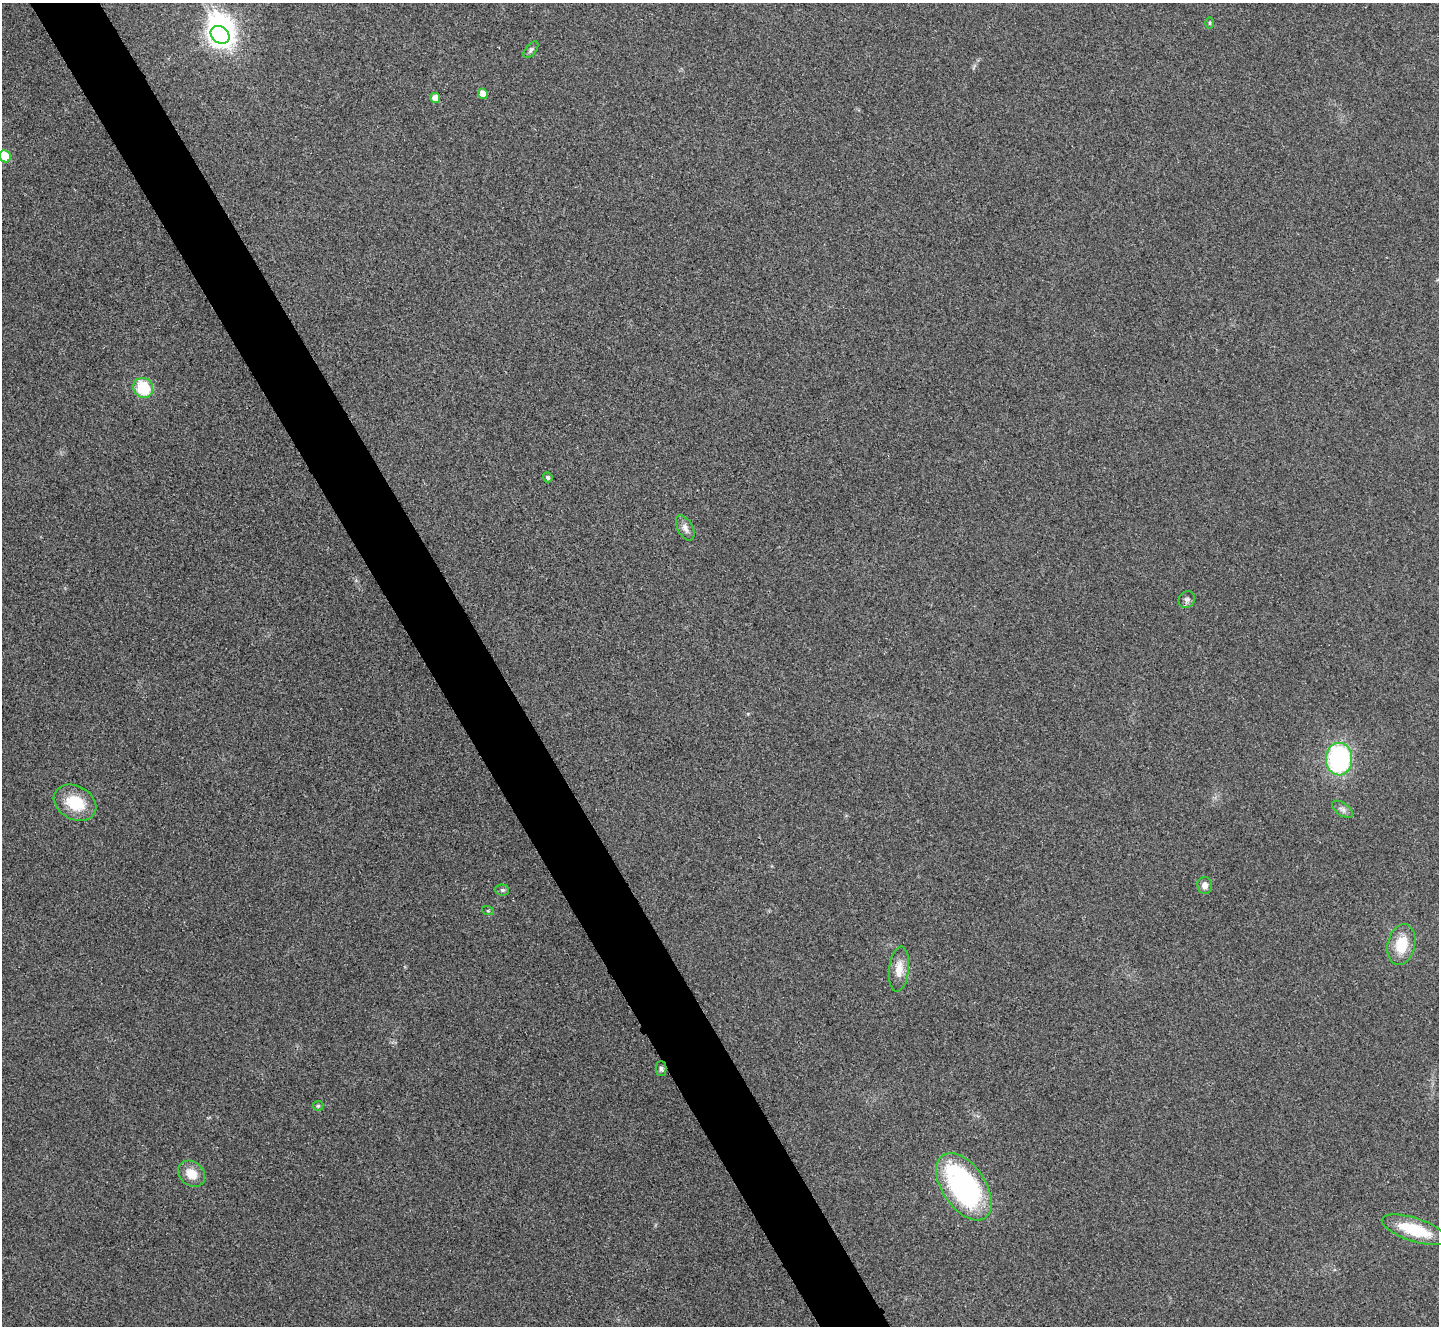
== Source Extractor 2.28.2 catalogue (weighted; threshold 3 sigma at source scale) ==
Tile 11 of 4 x 4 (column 3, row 3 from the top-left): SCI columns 2881-4317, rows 1485-2808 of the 5762 x 5752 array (HDU 1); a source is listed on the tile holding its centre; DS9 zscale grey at full resolution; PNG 1441 x 1328 px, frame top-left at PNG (2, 3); each listed source drawn as its Kron ellipse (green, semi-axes under 4 px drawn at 4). Shown black and unused: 5% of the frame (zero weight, under 3 of 4 exposures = <1% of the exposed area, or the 3 px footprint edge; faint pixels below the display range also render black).
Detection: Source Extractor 2.28.2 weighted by HDU 2 'WHT'; one run over the whole footprint, this tile lists its part. Background 0.034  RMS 0.0062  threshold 0.0278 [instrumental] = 3 sigma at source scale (4.5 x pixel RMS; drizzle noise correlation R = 1.50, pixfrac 1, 0.05/0.05 arcsec/px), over >= 5 px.
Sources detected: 24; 1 inside a brighter object's white glare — neither listed nor drawn; the other 23 listed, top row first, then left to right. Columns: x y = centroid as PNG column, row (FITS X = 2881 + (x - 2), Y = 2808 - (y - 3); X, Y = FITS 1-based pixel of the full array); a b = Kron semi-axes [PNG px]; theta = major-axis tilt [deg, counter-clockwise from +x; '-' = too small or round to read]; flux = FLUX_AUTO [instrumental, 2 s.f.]
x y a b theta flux
1209 23 6 4 -90 0.72
220 35 10 8 -35 380
531 50 10 5 51 1.6
483 94 5 4 - 5.4
435 98 5 5 - 5.7
5 156 6 5 - 18
143 388 10 9 - 26
548 477 5 4 - 1.4
685 528 14 7 -61 3.2
1187 600 9 7 48 2
1339 759 16 13 -90 92
75 803 22 16 -28 20
1343 809 12 6 -35 2.4
1205 885 8 7 - 3.3
502 890 7 5 -3 1.2
488 911 6 3 -18 0.69
1401 945 21 13 77 15
899 969 23 10 84 7.6
661 1069 7 5 -89 1.3
318 1106 5 5 - 0.9
192 1174 14 11 -43 9
964 1187 38 21 -56 120
1414 1230 34 11 -18 28
Isophote crosses this tile's border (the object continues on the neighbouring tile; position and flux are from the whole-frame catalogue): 1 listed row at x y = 5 156